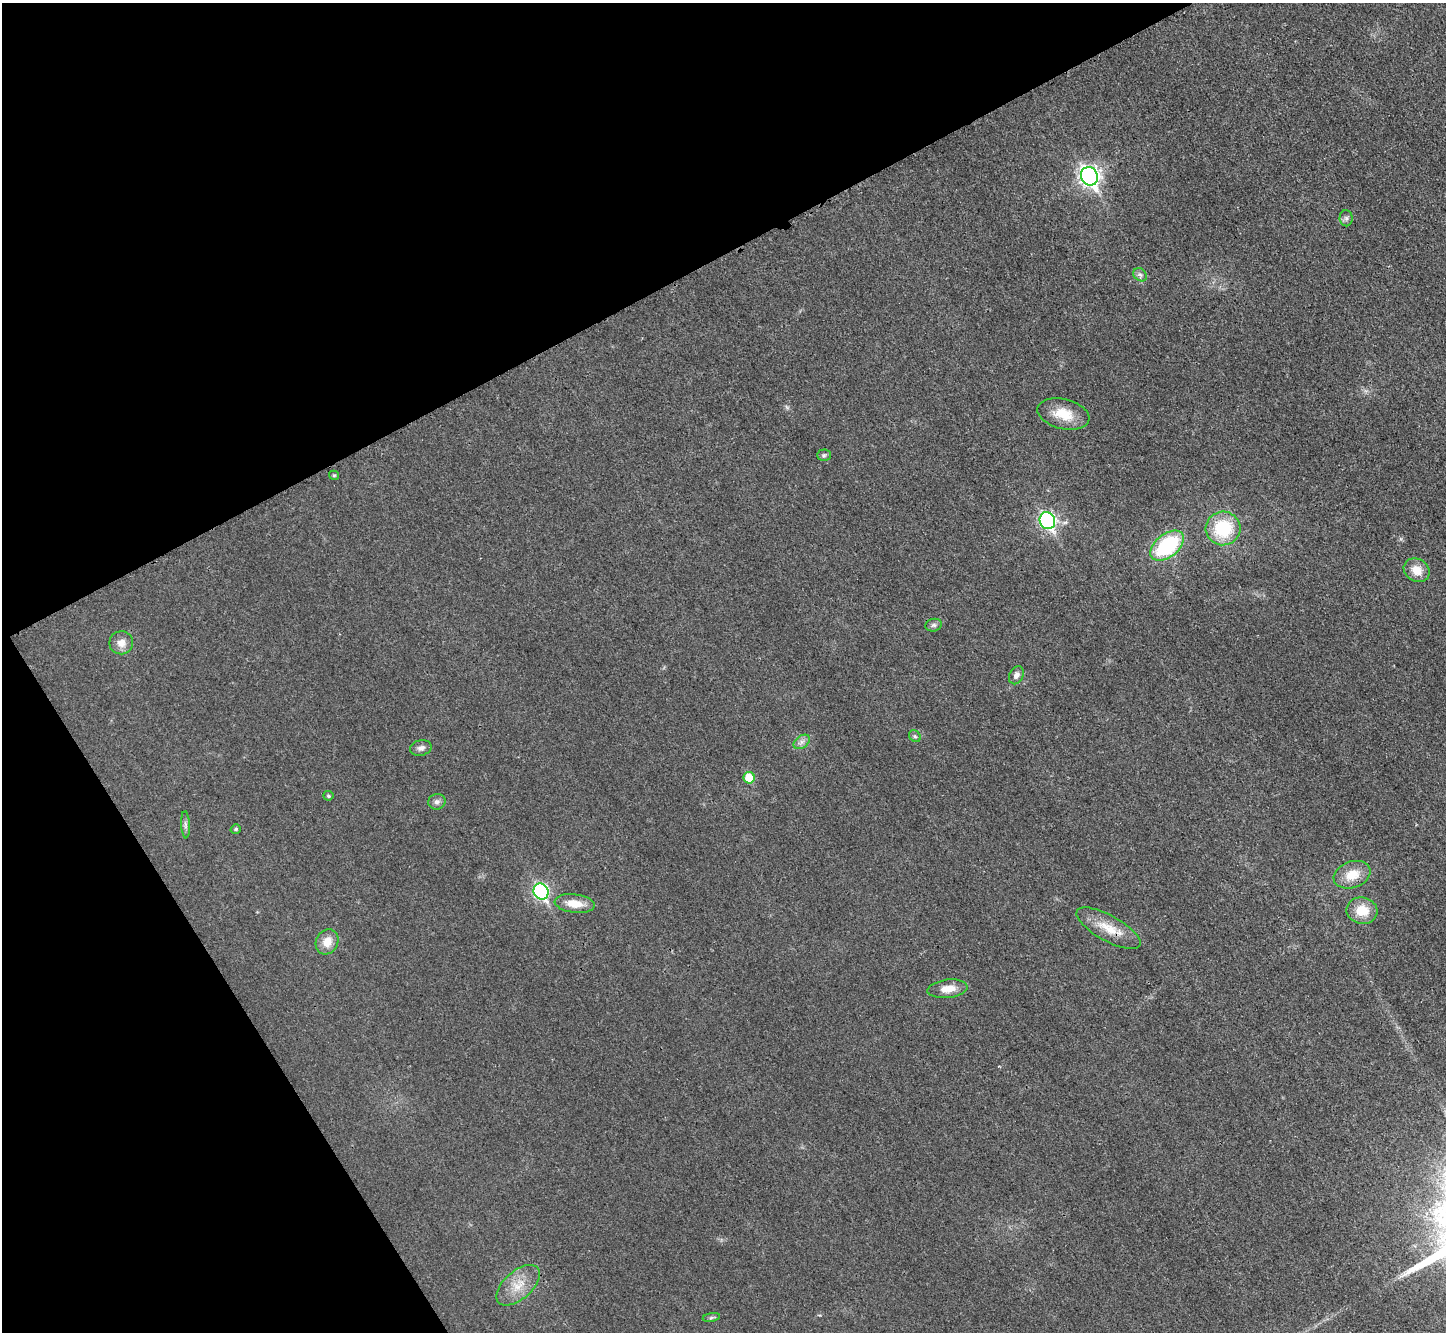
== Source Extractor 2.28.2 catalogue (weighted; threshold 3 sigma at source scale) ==
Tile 5 of 4 x 4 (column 1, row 2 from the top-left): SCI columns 18-1461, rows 2964-4293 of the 5798 x 5788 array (HDU 1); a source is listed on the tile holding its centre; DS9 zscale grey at full resolution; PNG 1448 x 1334 px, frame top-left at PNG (2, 3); each listed source drawn as its Kron ellipse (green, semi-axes under 4 px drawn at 4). Shown black and unused: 28% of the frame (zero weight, under 3 of 4 exposures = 1% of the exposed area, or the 3 px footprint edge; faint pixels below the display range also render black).
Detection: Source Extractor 2.28.2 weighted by HDU 2 'WHT'; one run over the whole footprint, this tile lists its part. Background 0.0298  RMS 0.0057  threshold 0.0259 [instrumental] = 3 sigma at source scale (4.5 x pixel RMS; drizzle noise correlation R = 1.50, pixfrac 1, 0.05/0.05 arcsec/px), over >= 5 px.
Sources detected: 30; all 30 listed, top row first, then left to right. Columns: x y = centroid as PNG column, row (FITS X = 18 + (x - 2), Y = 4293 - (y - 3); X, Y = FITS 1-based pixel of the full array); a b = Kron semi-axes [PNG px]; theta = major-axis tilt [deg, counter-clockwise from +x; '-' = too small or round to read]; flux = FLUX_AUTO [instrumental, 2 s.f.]
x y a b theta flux
1089 176 9 8 - 260
1346 218 8 6 -89 1.7
1140 275 7 6 - 1.6
1063 414 26 15 -14 13
824 455 7 5 2 1.1
334 475 5 4 - 0.76
1047 521 9 7 -58 130
1223 528 17 17 - 30
1167 546 19 11 39 47
1417 570 13 11 -30 8.1
934 625 8 6 15 1.6
121 643 12 11 - 4.9
1016 675 9 7 63 2.5
915 736 6 5 - 1.1
802 742 9 6 36 2.4
421 748 11 7 13 2.5
749 778 6 5 - 15
328 796 5 5 - 0.95
437 802 8 7 - 2
185 825 13 4 -87 1.7
236 829 5 4 - 1
1352 875 19 13 19 11
541 891 8 7 - 110
575 904 20 9 -7 9.5
1362 911 15 13 -9 12
1108 928 36 13 -29 13
327 942 13 11 63 7.4
947 989 20 9 7 7.5
518 1285 26 14 42 12
711 1317 9 4 9 1.1
Overlapping masked pixels (flux is a lower limit): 1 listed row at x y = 1108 928